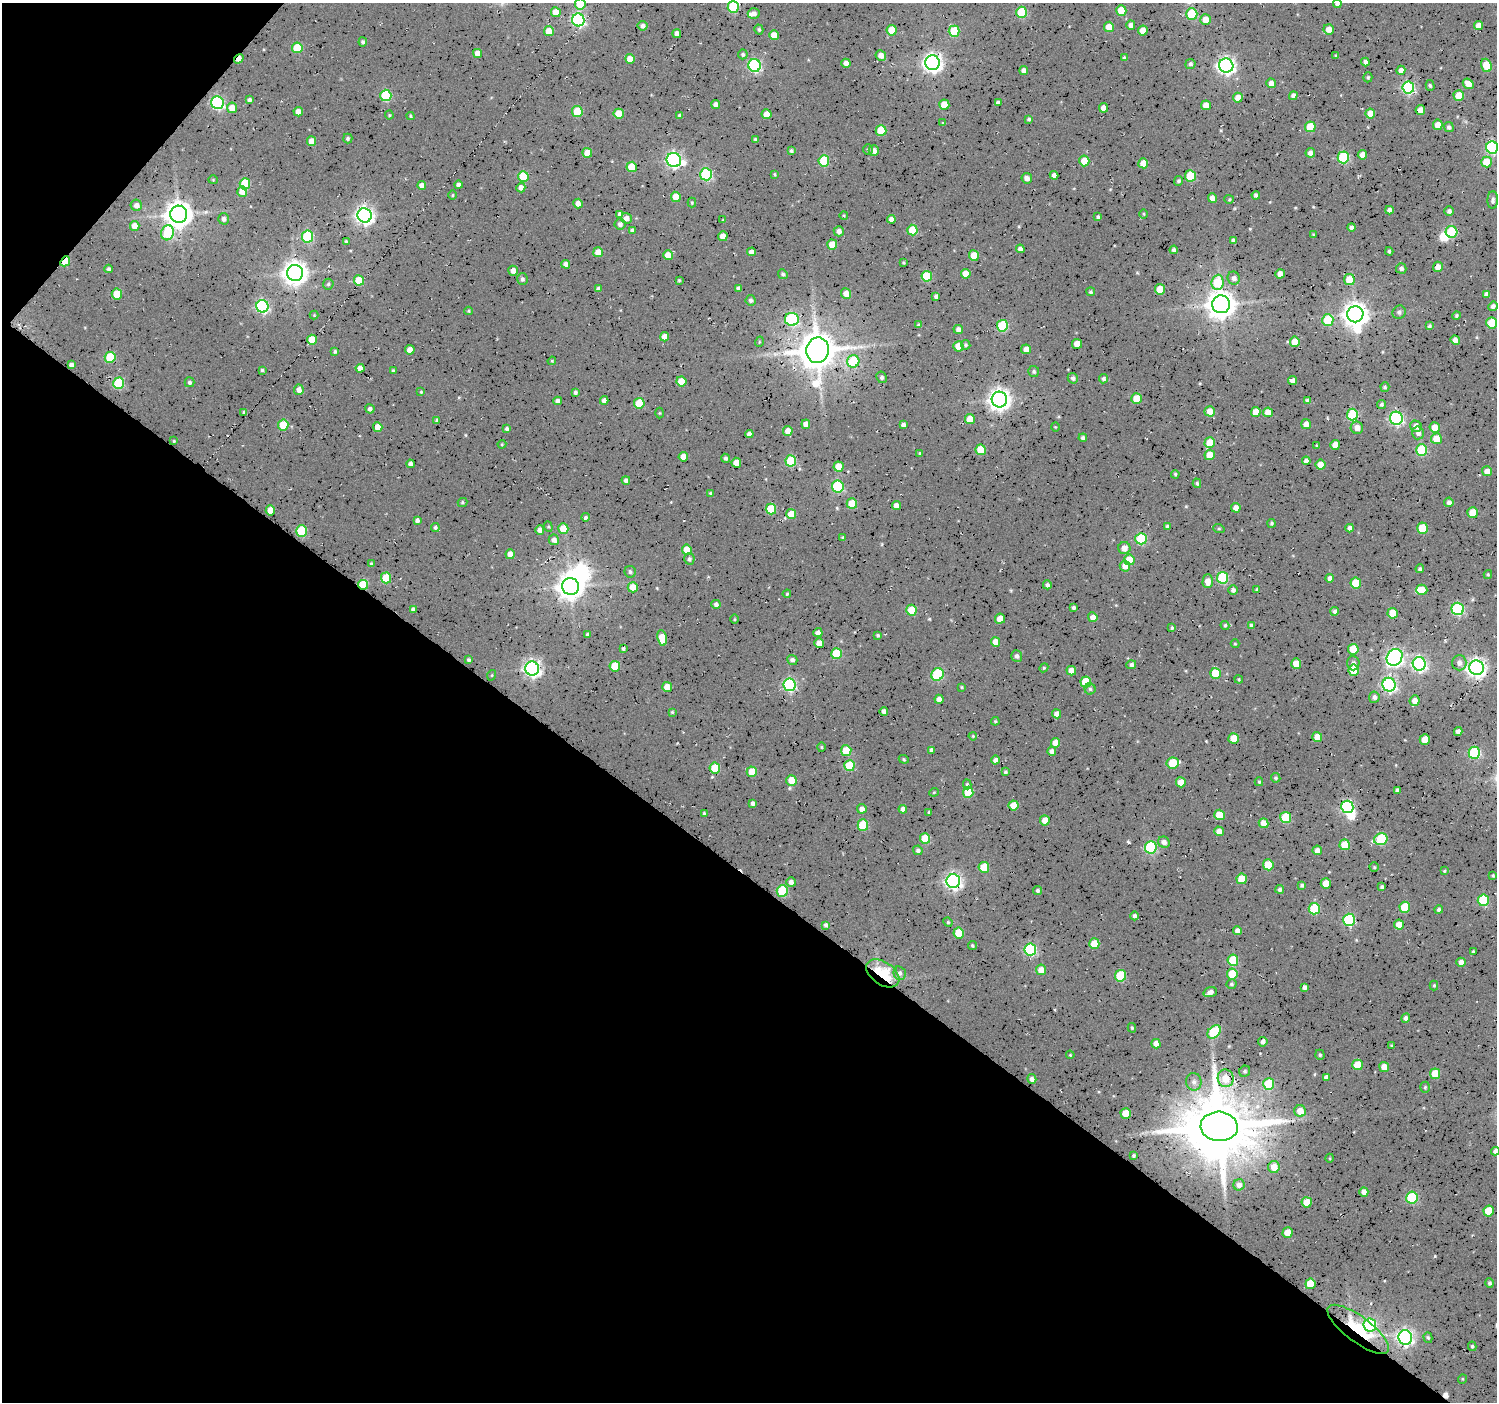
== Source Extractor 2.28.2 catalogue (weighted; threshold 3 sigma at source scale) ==
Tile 9 of 4 x 4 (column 1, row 3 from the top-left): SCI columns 7-1501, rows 1579-2978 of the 5994 x 6026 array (HDU 1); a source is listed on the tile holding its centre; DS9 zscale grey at full resolution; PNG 1499 x 1404 px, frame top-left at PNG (2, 3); each listed source drawn as its Kron ellipse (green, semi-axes under 4 px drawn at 4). Shown black and unused: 40% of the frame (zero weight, under 4 of 7 exposures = <1% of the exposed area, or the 3 px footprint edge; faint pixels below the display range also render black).
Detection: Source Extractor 2.28.2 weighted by HDU 2 'WHT'; one run over the whole footprint, this tile lists its part. Background 0.0875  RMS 0.017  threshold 0.0694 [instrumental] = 3 sigma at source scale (4.09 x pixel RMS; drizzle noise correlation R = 1.36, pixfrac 0.8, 0.0396/0.0396 arcsec/px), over >= 5 px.
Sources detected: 516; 6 inside a brighter object's white glare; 1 cosmic-ray / hot-pixel residue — neither listed nor drawn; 2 inside a brighter listed object's ellipse — not listed separately; of the other 507, all 500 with FLUX_AUTO >= 1.3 (the completeness limit of this list) listed and drawn (7 fainter detections not listed), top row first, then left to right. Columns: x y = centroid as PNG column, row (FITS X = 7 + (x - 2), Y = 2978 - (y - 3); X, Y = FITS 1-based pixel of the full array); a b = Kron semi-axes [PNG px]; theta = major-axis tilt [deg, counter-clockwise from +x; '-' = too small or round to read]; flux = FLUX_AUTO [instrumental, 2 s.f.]
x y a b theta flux
1337 3 4 4 - 5.1
580 4 5 5 - 47
733 7 6 5 - 110
1121 10 5 5 - 32
556 12 5 5 - 22
1022 12 5 5 - 83
754 13 6 5 - 6.6
1192 14 5 5 - 88
578 20 6 6 - 300
1206 20 5 5 - 21
1131 25 4 4 - 7
643 26 5 4 - 5.8
1478 26 4 4 - 12
1109 27 5 5 - 21
759 29 5 4 - 2.8
1329 29 5 5 - 14
892 30 5 5 - 32
549 31 5 4 - 25
954 31 5 5 - 66
1143 31 5 5 - 18
677 34 4 4 - 9.1
774 35 5 5 - 18
363 42 4 4 - 3.6
297 48 5 5 - 50
477 53 4 4 - 13
743 54 5 4 - 3.1
881 55 5 5 - 11
1336 56 3 3 - 2.4
1124 58 3 3 - 3
239 59 5 4 - 14
630 59 5 4 - 15
1365 62 4 4 - 6.3
846 63 4 4 - 10
932 63 7 7 - 760
1190 64 5 5 - 3.9
755 65 6 6 - 250
1486 65 7 5 -70 38
1226 66 7 7 - 610
1024 70 4 4 - 6.9
1401 70 4 4 - 8.1
1368 77 5 4 - 2.7
1271 83 5 5 - 10
1468 84 6 5 - 16
1430 85 5 4 - 2.5
1408 87 6 6 - 220
386 95 6 5 - 100
1459 95 5 5 - 36
1293 96 4 4 - 5.7
1238 98 5 5 - 17
249 100 4 4 - 3.7
217 103 6 6 - 250
998 103 4 4 - 5.2
716 105 4 4 - 7.8
944 105 5 5 - 28
1206 105 5 5 - 19
232 108 5 5 - 20
1104 108 5 4 - 16
1420 110 5 4 - 13
298 112 4 4 - 12
577 112 5 5 - 56
619 114 5 5 - 35
767 114 5 5 - 25
1370 114 5 5 - 22
389 115 4 4 - 1.8
679 115 3 3 - 2.4
410 116 4 4 - 1.9
1029 119 4 4 - 2.6
943 123 4 3 - 1.5
1438 125 5 5 - 17
1310 127 5 5 - 46
1449 127 5 5 - 4.2
881 131 5 5 - 43
348 138 5 4 - 3
755 139 3 3 - 1.8
311 141 5 4 - 17
1492 147 6 6 - 220
868 150 5 4 - 2.3
791 151 4 4 - 3.1
874 151 5 5 - 8.8
587 153 5 5 - 23
1310 153 5 4 - 6.9
1362 155 5 4 - 11
1343 157 6 5 - 130
674 160 7 7 - 450
824 161 5 5 - 79
1084 161 5 5 - 29
1486 162 5 5 - 32
1143 163 5 5 - 22
632 167 5 5 - 45
706 174 6 6 - 160
774 174 4 3 - 1.6
1054 175 4 4 - 6.2
523 176 5 5 - 53
1190 176 5 5 - 59
1027 178 5 5 - 7
213 180 4 4 - 1.5
1178 181 5 4 - 3.2
245 184 5 5 - 64
422 185 4 4 - 9.9
458 185 4 4 - 5.7
521 188 4 4 - 8.8
242 191 5 5 - 20
452 195 5 3 - 1.4
1256 195 4 4 - 3.7
676 197 5 5 - 21
1212 198 5 4 - 11
1229 199 5 4 - 1.7
1493 200 9 5 89 4.3
692 203 5 4 - 1.7
578 204 5 4 - 12
136 205 6 5 - 9.1
1389 210 4 4 - 6.5
1449 211 4 4 - 5.3
179 214 8 8 - 1800
620 214 4 4 - 5.8
1143 214 5 3 - 1.4
364 215 7 7 - 690
844 216 4 3 - 1.6
1098 217 4 3 - 3
626 218 5 5 - 8.9
224 219 5 5 - 5.7
891 219 4 4 - 8.6
723 220 3 3 - 1.3
620 224 5 5 - 5.3
135 226 5 5 - 17
1352 227 4 4 - 5.6
632 230 4 4 - 3.4
912 230 5 5 - 40
839 231 5 5 - 7.5
1451 232 6 6 - 97
168 233 8 6 71 86
1313 234 4 3 - 1.5
307 236 6 5 - 120
723 236 5 4 - 14
1233 240 4 3 - 3.3
346 242 4 3 - 2.5
832 245 5 5 - 29
1020 249 4 4 - 5.9
1174 250 4 4 - 4.8
1389 251 4 3 - 2.5
598 252 5 5 - 22
752 252 4 4 - 9.1
668 255 5 5 - 21
974 256 5 5 - 28
65 261 5 4 - 47
903 263 3 3 - 1.6
566 264 4 4 - 9
1438 267 5 5 - 10
1401 268 5 5 - 5.2
109 269 4 3 - 4.1
513 271 5 4 - 9.7
295 273 8 8 - 1500
783 274 5 4 - 3.6
966 274 5 5 - 19
1280 274 5 4 - 11
927 276 5 5 - 66
1234 278 6 6 - 5.9
522 279 6 5 - 3.8
359 280 5 5 - 45
679 280 3 3 - 1.6
1349 280 5 5 - 30
1218 282 8 6 86 66
328 284 5 5 - 2.7
738 288 4 4 - 4.2
598 289 4 4 - 6
1160 289 5 5 - 30
1091 292 4 4 - 2.4
117 294 5 5 - 45
846 294 5 5 - 15
1486 294 4 4 - 5.6
936 296 4 4 - 4.8
751 300 5 5 - 4.5
1221 304 9 9 - 2100
262 306 6 6 - 260
1493 306 5 4 - 6.3
469 311 4 4 - 1.9
1399 312 7 6 - 4.5
1355 314 8 8 - 1500
314 315 4 4 - 1.5
1456 316 4 4 - 2.6
792 319 7 6 - 160
1328 320 6 5 - 56
1492 323 5 5 - 59
919 325 4 4 - 3.5
1002 326 6 5 - 110
1429 326 4 4 - 3.1
958 329 5 4 - 6.9
665 337 4 4 - 14
312 340 5 5 - 37
1455 340 5 4 - 12
759 342 5 3 - 1.4
1295 342 5 5 - 23
1077 344 5 5 - 20
966 345 5 4 - 2.8
958 346 5 5 - 34
1026 349 5 5 - 12
410 350 5 4 - 12
818 350 13 11 78 4700
335 351 4 4 - 2.9
110 357 5 5 - 72
552 361 4 4 - 1.7
853 361 6 6 - 68
71 365 4 4 - 6.2
360 368 4 4 - 11
262 370 3 3 - 2.2
393 371 3 3 - 2.5
1034 372 5 5 - 3.4
882 377 6 5 - 3.7
1073 378 5 5 - 4.6
1103 379 5 4 - 3.7
681 381 5 5 - 29
1293 381 4 4 - 12
190 382 5 5 - 3.2
118 383 6 5 - 97
1385 387 5 4 - 2.9
299 390 5 5 - 11
421 392 4 3 - 1.6
575 392 4 4 - 3.9
999 399 8 7 - 1000
1137 399 5 5 - 38
604 400 4 4 - 7.5
558 401 4 4 - 7.6
1308 401 4 3 - 4.9
639 403 5 5 - 59
1382 405 5 4 - 3.3
370 409 4 4 - 5.4
1210 411 5 5 - 17
244 412 3 3 - 2.6
1256 412 5 5 - 18
1268 412 5 5 - 18
660 413 5 3 - 1.4
1352 414 6 5 - 120
1396 418 6 6 - 310
970 419 5 5 - 21
437 420 4 3 - 2.8
806 424 5 4 - 12
1306 424 5 5 - 11
283 425 5 5 - 44
903 425 4 4 - 5.2
1416 426 6 5 - 12
378 427 5 4 - 22
1055 427 5 3 - 1.3
1357 428 6 6 - 12
1435 428 5 5 - 20
507 429 4 4 - 3.5
788 431 5 4 - 16
1418 433 6 6 - 6.7
749 434 4 4 - 6.5
1083 438 4 4 - 4.1
1436 439 5 5 - 28
174 441 4 3 - 1.5
1210 443 5 5 - 33
502 444 4 4 - 1.5
1335 445 5 5 - 15
1317 446 3 2 - 2
981 450 5 5 - 38
1421 450 6 5 - 110
920 453 4 3 - 1.9
1210 455 5 5 - 25
683 457 5 4 - 16
725 458 4 4 - 3.2
791 461 5 5 - 89
1306 461 4 4 - 6.6
736 463 5 5 - 18
410 464 4 4 - 5.9
1320 465 5 5 - 20
838 466 5 5 - 26
1487 471 5 5 - 13
1175 474 4 4 - 2.5
626 480 4 4 - 5.5
1197 483 5 4 - 2.8
838 486 6 6 - 140
710 493 3 3 - 2.1
462 502 5 4 - 2.1
1449 502 4 4 - 5.7
852 504 5 5 - 47
896 506 4 4 - 11
1236 508 5 4 - 12
771 509 5 5 - 57
270 510 5 5 - 21
1473 513 5 5 - 29
791 514 5 5 - 26
586 517 4 4 - 3.2
417 520 4 4 - 4.7
1272 523 4 4 - 2.5
1167 526 3 3 - 3.3
435 527 4 4 - 3.1
548 527 5 4 - 2.1
1350 528 4 4 - 6.7
1423 528 5 5 - 51
563 529 5 5 - 38
1219 529 6 3 -18 1.8
540 530 4 4 - 11
301 531 6 5 - 95
842 537 4 3 - 1.6
1141 539 6 5 - 120
554 540 5 5 - 9.3
1124 548 6 6 - 11
687 550 5 5 - 30
510 554 5 4 - 17
689 559 5 5 - 3.9
1129 560 5 5 - 36
371 564 4 4 - 2.4
1125 566 5 5 - 15
1420 569 4 4 - 3.2
630 572 6 5 - 3.3
1488 575 4 4 - 1.7
386 578 5 5 - 53
1223 578 6 5 - 120
1330 578 4 4 - 7.5
1208 581 7 5 90 12
1356 583 5 5 - 52
363 585 5 4 - 73
1047 585 4 4 - 4.2
570 587 8 8 - 1700
633 587 5 5 - 20
1257 589 4 3 - 2.2
1233 590 5 4 - 4.5
1422 590 5 5 - 21
787 594 4 3 - 1.9
716 604 4 4 - 5.2
1074 608 3 3 - 3.6
413 609 4 4 - 4.4
1458 609 6 6 - 200
911 610 5 5 - 43
1335 611 4 4 - 5
1393 613 5 5 - 26
1093 617 5 4 - 11
734 619 5 3 - 1.5
1000 619 5 5 - 18
1225 625 4 4 - 2.7
1251 625 4 4 - 3.4
1172 628 4 3 - 2.5
818 633 4 4 - 8.1
587 634 4 3 - 2.4
878 635 4 4 - 2.5
662 638 8 5 -79 36
995 642 5 4 - 14
819 643 5 4 - 15
1235 644 4 4 - 1.7
623 649 3 3 - 2.8
1353 649 5 5 - 42
836 654 5 5 - 72
1017 656 6 5 - 5.1
1395 657 9 7 54 480
469 660 3 3 - 2.8
792 660 5 5 - 4.7
1353 663 7 6 - 5.4
1459 663 7 7 - 8
1296 664 5 5 - 25
1419 664 7 6 - 360
1131 665 5 4 - 4.6
615 666 5 5 - 44
1044 668 4 4 - 1.9
1476 668 7 7 - 750
532 669 7 7 - 610
1354 670 5 5 - 59
1071 671 5 4 - 15
1215 673 5 5 - 47
937 674 6 6 - 130
492 675 5 3 - 1.4
1239 679 4 3 - 1.9
1086 682 5 5 - 54
789 685 6 6 - 240
1389 685 7 6 - 340
667 687 5 5 - 24
961 687 4 4 - 1.5
1090 689 5 5 - 2.9
1374 697 5 5 - 5.1
939 699 4 4 - 9.1
1415 701 5 5 - 12
884 711 4 4 - 7.1
672 712 3 3 - 1.8
1057 714 4 4 - 10
995 721 4 4 - 1.8
1458 731 4 4 - 6.4
973 736 4 3 - 1.5
1317 737 5 5 - 23
1234 738 5 5 - 27
1425 740 5 5 - 23
1055 743 5 4 - 16
822 747 5 3 - 1.6
931 750 4 3 - 4.5
846 751 5 5 - 49
1052 751 4 4 - 6.2
1474 753 6 6 - 150
904 759 5 4 - 2
995 760 4 4 - 5
1173 763 6 5 - 51
849 766 5 5 - 63
715 768 5 5 - 52
752 772 5 5 - 31
1005 772 4 3 - 2.7
1276 778 5 4 - 2.8
791 780 5 5 - 28
1181 782 5 5 - 20
1259 782 4 4 - 2.1
967 784 5 3 - 2.3
1397 790 4 3 - 4.4
934 792 4 4 - 1.6
968 792 5 5 - 49
753 803 4 4 - 4.9
1013 805 5 5 - 28
1347 807 6 6 - 260
862 809 5 4 - 9.5
903 809 4 4 - 7.7
929 812 3 3 - 2.6
704 813 3 3 - 1.8
1219 815 5 5 - 34
1286 817 5 5 - 78
1045 820 5 5 - 19
1263 823 5 4 - 17
863 825 5 5 - 69
1219 831 5 4 - 12
925 838 5 5 - 46
1381 839 7 6 - 90
1164 842 6 5 - 8.1
1345 845 5 5 - 33
1151 847 6 6 - 170
918 850 5 4 - 4.3
1317 850 5 4 - 10
1268 865 5 5 - 50
984 867 5 5 - 44
1374 867 4 4 - 2.1
1444 871 3 3 - 1.5
1493 876 3 3 - 2
1242 879 5 5 - 36
953 881 7 7 - 570
791 882 5 4 - 6.5
1326 883 5 5 - 24
1302 885 4 4 - 3.4
1382 887 4 3 - 2.9
1280 889 4 4 - 3.9
782 891 6 5 - 90
1037 891 4 4 - 3.2
1483 900 6 5 - 96
1405 907 5 5 - 55
1314 909 6 5 - 95
1439 910 4 4 - 3.3
1135 916 4 4 - 4.4
1349 920 6 5 - 160
948 922 5 4 - 2
826 925 4 3 - 3.8
1399 925 5 5 - 17
1237 931 4 4 - 7
959 933 5 5 - 40
1094 944 5 5 - 35
972 946 4 4 - 2.3
1030 949 6 6 - 210
1473 952 3 3 - 2.2
1233 960 5 5 - 72
1461 962 4 4 - 10
1041 970 5 5 - 14
883 973 18 11 -34 80
900 973 7 6 - 5
1232 974 5 5 - 44
1120 976 6 5 - 98
1231 984 5 5 - 2.9
1434 985 5 4 - 2
1305 987 4 4 - 5.1
1210 992 7 4 20 6.6
1406 1018 4 4 - 5.5
1132 1028 5 3 - 2.3
1214 1032 8 5 45 79
1263 1042 4 4 - 5.9
1156 1044 5 4 - 11
1391 1046 3 2 - 1.7
1070 1055 4 3 - 1.6
1320 1055 5 4 - 2.6
1357 1065 5 5 - 35
1384 1067 5 4 - 16
1245 1071 6 5 - 2.9
1435 1074 5 5 - 40
1326 1077 4 4 - 5.8
1226 1078 9 8 - 28
1032 1079 5 4 - 5.7
1194 1082 9 7 -82 6.9
1269 1084 6 5 - 81
1425 1087 5 4 - 2.4
1300 1111 6 5 - 21
1126 1113 5 5 - 32
1219 1126 18 14 -4 11000
1495 1151 4 4 - 7.1
1133 1156 3 3 - 2.2
1330 1158 4 3 - 1.3
1274 1167 6 6 - 20
1239 1185 6 5 - 8.3
1364 1192 5 4 - 8.8
1412 1198 6 5 - 140
1307 1202 5 5 - 26
1489 1211 5 5 - 43
1287 1233 5 5 - 24
1490 1283 5 4 - 2.9
1310 1284 5 5 - 41
1370 1325 6 6 - 150
1358 1329 37 13 -37 85
1405 1337 7 7 - 450
1428 1338 5 4 - 2.5
1472 1346 5 4 - 2.2
1462 1379 5 3 - 1.3
Overlapping masked pixels (flux is a lower limit): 5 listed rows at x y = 239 59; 65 261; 363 585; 883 973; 1358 1329
Isophote crosses this tile's border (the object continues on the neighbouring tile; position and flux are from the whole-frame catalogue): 5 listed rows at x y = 1337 3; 580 4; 733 7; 1492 147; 1495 1151